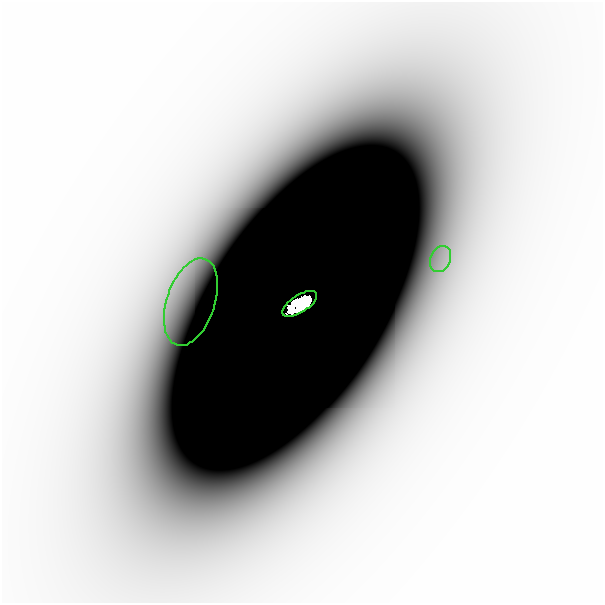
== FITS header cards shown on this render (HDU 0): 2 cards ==
NAXIS1  =                  601
NAXIS2  =                  601

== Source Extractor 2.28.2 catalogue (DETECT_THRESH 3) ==
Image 601 x 601 px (HDU 0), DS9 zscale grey, 1 PNG px = 1 image px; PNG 605 x 605 px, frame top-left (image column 1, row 601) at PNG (2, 2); each listed source drawn as its Kron ellipse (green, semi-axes under 4 px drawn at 4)
Background -3.08e-08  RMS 1.5e-08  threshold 4.38e-08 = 3 sigma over >= 5 px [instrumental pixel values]
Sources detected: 3; all 3 listed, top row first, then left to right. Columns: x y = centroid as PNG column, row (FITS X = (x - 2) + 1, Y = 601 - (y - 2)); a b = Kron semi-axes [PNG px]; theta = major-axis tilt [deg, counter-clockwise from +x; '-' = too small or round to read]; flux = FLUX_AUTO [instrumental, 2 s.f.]
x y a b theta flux
440 259 13 10 67 1.5e-05
191 302 45 24 71 2.2e-05
300 304 20 8 33 9.6e+00